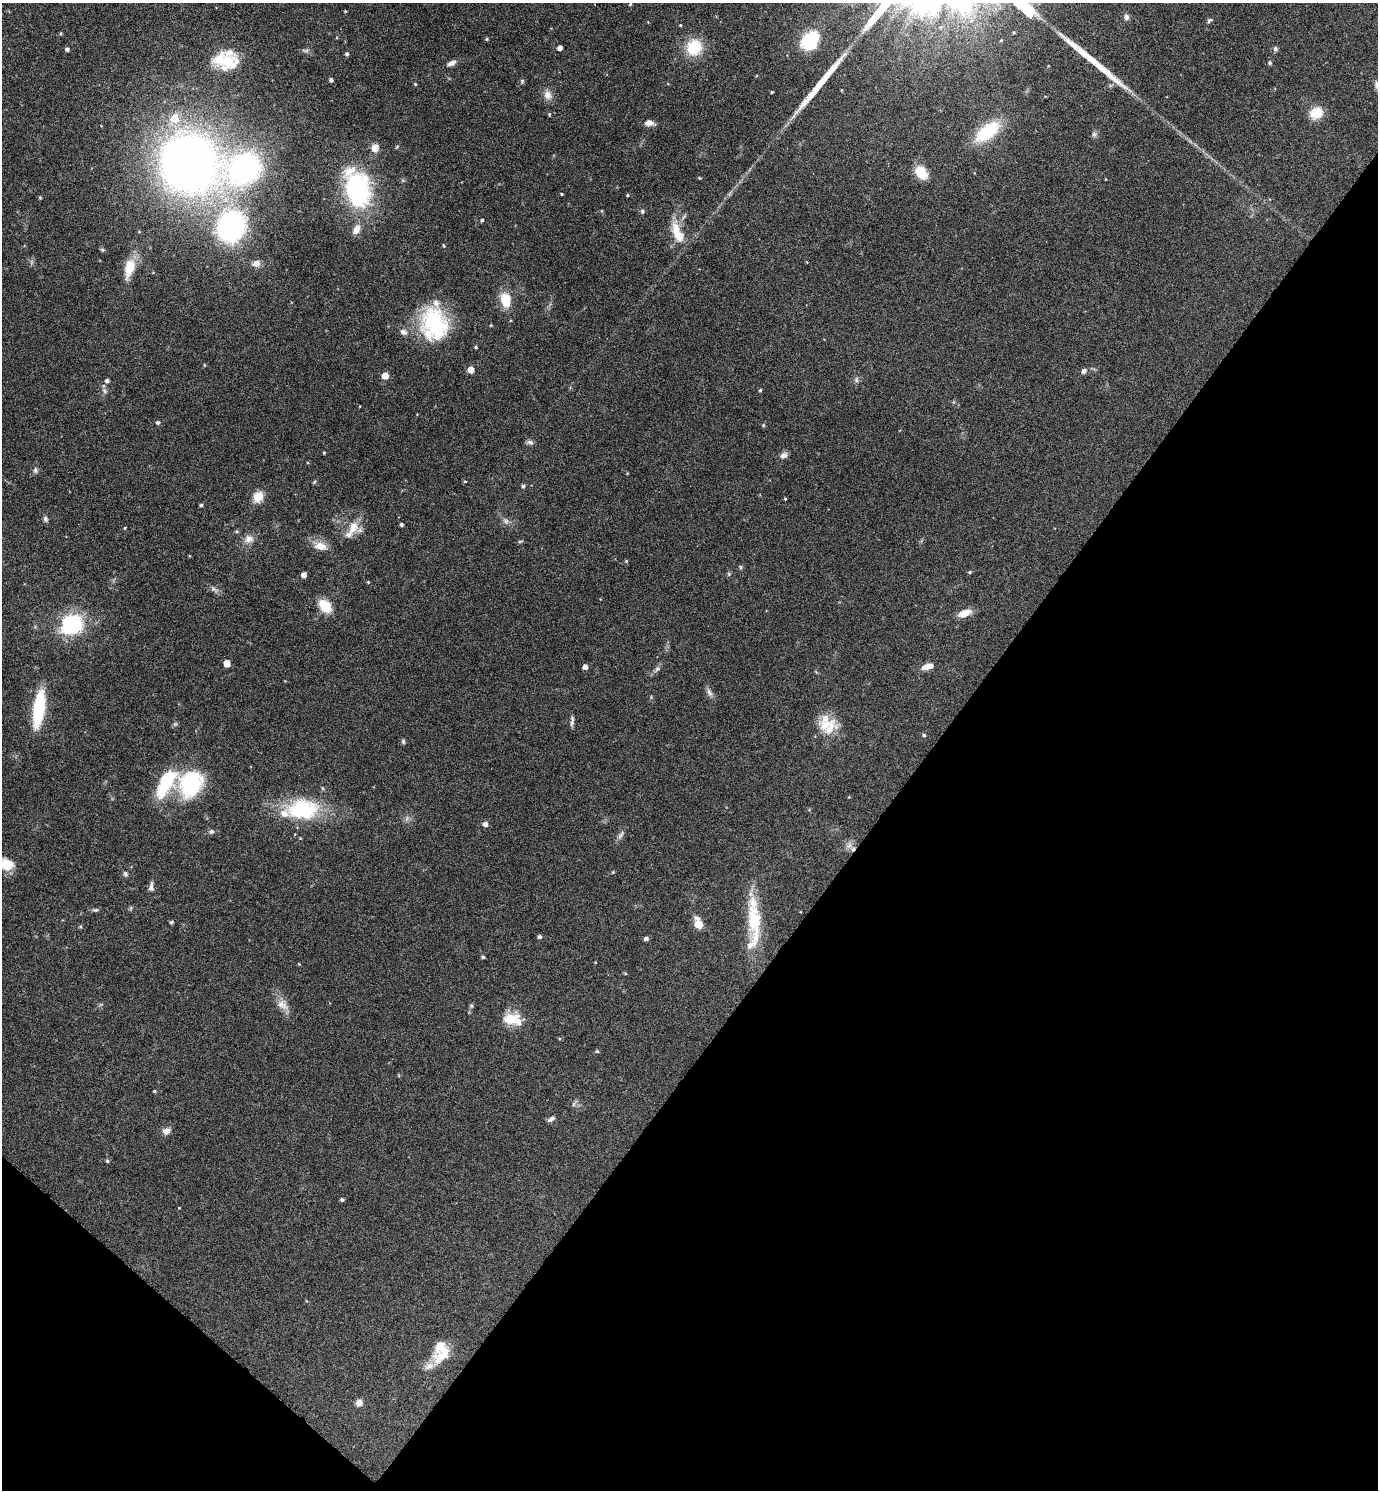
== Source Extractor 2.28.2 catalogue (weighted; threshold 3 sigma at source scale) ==
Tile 15 of 4 x 4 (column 3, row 4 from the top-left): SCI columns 2910-4285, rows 5-1492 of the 5958 x 5955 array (HDU 1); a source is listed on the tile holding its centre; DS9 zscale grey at full resolution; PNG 1380 x 1492 px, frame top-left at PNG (2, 3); no overlay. Shown black and unused: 36% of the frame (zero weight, under 4 of 8 exposures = <1% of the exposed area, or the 3 px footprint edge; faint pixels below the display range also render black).
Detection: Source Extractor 2.28.2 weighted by HDU 2 'WHT'; one run over the whole footprint, this tile lists its part. Background 0.116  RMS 0.0051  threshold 0.0209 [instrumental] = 3 sigma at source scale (4.09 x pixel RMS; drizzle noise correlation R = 1.36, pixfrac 0.8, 0.05/0.05 arcsec/px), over >= 5 px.
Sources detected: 147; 1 cosmic-ray / hot-pixel residue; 2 long thin detections or spike segments (spike, bleed or trail) — not listed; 16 inside a brighter listed object's ellipse — not listed separately; the other 128 listed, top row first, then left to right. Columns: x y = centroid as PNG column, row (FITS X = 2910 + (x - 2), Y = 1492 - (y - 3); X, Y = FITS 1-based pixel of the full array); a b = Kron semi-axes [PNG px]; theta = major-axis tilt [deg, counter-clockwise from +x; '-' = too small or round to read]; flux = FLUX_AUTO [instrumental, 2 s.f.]
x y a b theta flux
630 4 4 3 - 0.51
1018 5 17 3 -41 2100
345 11 4 3 - 0.42
1126 17 7 6 - 2
1210 20 8 5 33 0.94
680 25 3 3 - 0.41
61 33 5 3 - 0.46
487 39 4 3 - 0.61
810 40 17 13 59 26
694 47 20 18 63 15
560 48 4 4 - 2.7
67 49 4 4 - 1.2
1275 49 6 6 - 1.2
305 50 11 4 -4 1.1
347 54 4 4 - 0.97
225 61 30 17 -1 16
451 63 12 6 24 2
1270 63 5 5 - 0.85
331 80 4 4 - 1
522 81 6 4 50 0.7
415 84 4 4 - 0.52
841 90 4 3 - 0.31
772 92 3 3 - 0.51
548 95 13 9 -71 3.5
1316 113 14 11 20 9.4
549 114 5 4 - 0.53
175 118 8 8 - 9.6
649 123 12 7 0 2.6
987 132 25 12 38 28
375 148 10 8 78 3.6
188 163 41 39 -42 410
245 168 35 28 31 93
921 173 15 10 -56 8.5
699 178 4 3 - 0.47
357 189 35 22 -75 73
561 194 3 2 - 0.46
627 195 3 3 - 0.52
40 197 4 3 - 0.57
642 211 7 5 -77 0.82
482 220 4 3 - 0.71
231 227 18 16 64 120
356 230 13 8 60 3.8
677 233 29 12 -68 10
444 245 5 4 - 0.52
102 250 5 5 - 0.65
256 263 10 8 20 2.5
129 268 22 11 75 10
505 300 14 10 -79 12
434 324 40 31 -81 40
491 325 4 3 - 0.48
403 332 11 7 -28 2.2
476 347 4 3 - 0.54
471 370 5 5 - 6.8
1084 371 7 5 45 1.6
385 376 5 5 - 6.5
107 380 4 4 - 1.4
856 380 8 5 -82 1.1
760 390 4 4 - 0.62
158 422 4 4 - 1.1
763 425 5 5 - 0.55
530 442 9 6 -15 1.3
324 453 3 3 - 0.44
784 455 9 7 22 2.1
35 470 9 5 -82 1.2
465 481 4 3 - 0.42
314 482 5 4 - 0.53
523 486 5 5 - 0.75
258 497 14 11 54 5.6
785 499 3 3 - 0.4
201 505 4 4 - 0.76
45 519 7 5 -74 1.2
506 521 8 6 -28 1.5
401 524 4 4 - 0.95
125 528 4 3 - 0.4
353 528 20 12 62 6.8
237 531 5 4 - 0.62
248 539 11 11 - 3.1
520 541 8 3 13 0.57
320 546 17 10 -12 5.1
626 561 4 4 - 0.48
740 567 6 4 -90 0.62
970 572 5 4 - 0.56
304 575 4 4 - 2.8
368 582 3 3 - 0.38
214 589 12 5 -32 1.6
325 606 12 8 -49 13
964 613 16 8 20 4.9
71 625 20 17 31 39
227 663 5 5 - 5.9
928 666 14 6 16 4
585 667 5 4 - 2.1
657 669 7 5 42 1.1
709 692 12 6 -64 1.9
39 709 40 11 82 26
572 721 14 4 84 1.4
825 725 21 19 6 10
924 735 5 4 - 0.75
403 741 6 4 -78 0.9
190 784 30 26 61 37
301 808 42 26 7 33
485 824 5 5 - 2.2
211 831 6 6 - 1.1
621 835 13 5 56 1.7
849 846 10 7 48 2
6 864 15 11 -18 8.8
125 874 7 5 -47 0.94
151 887 13 6 87 1.8
95 910 8 5 1 0.86
754 919 47 18 -86 21
171 922 5 4 - 0.78
698 924 9 8 - 5.5
80 927 5 4 - 0.61
539 937 4 4 - 1.1
646 938 4 4 - 1.4
483 957 4 3 - 0.8
299 964 4 3 - 0.38
282 1005 17 11 -41 4.5
471 1006 6 5 - 0.66
510 1019 23 14 14 9.1
597 1051 4 4 - 0.63
154 1091 3 3 - 0.52
574 1104 7 4 71 0.83
551 1119 10 5 32 1.4
166 1131 9 8 - 2.5
107 1161 5 4 - 0.64
342 1200 4 4 - 0.87
441 1357 27 15 28 9.4
359 1403 8 8 - 2.4
Isophote crosses this tile's border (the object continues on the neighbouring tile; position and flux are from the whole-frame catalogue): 2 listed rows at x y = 1018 5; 6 864